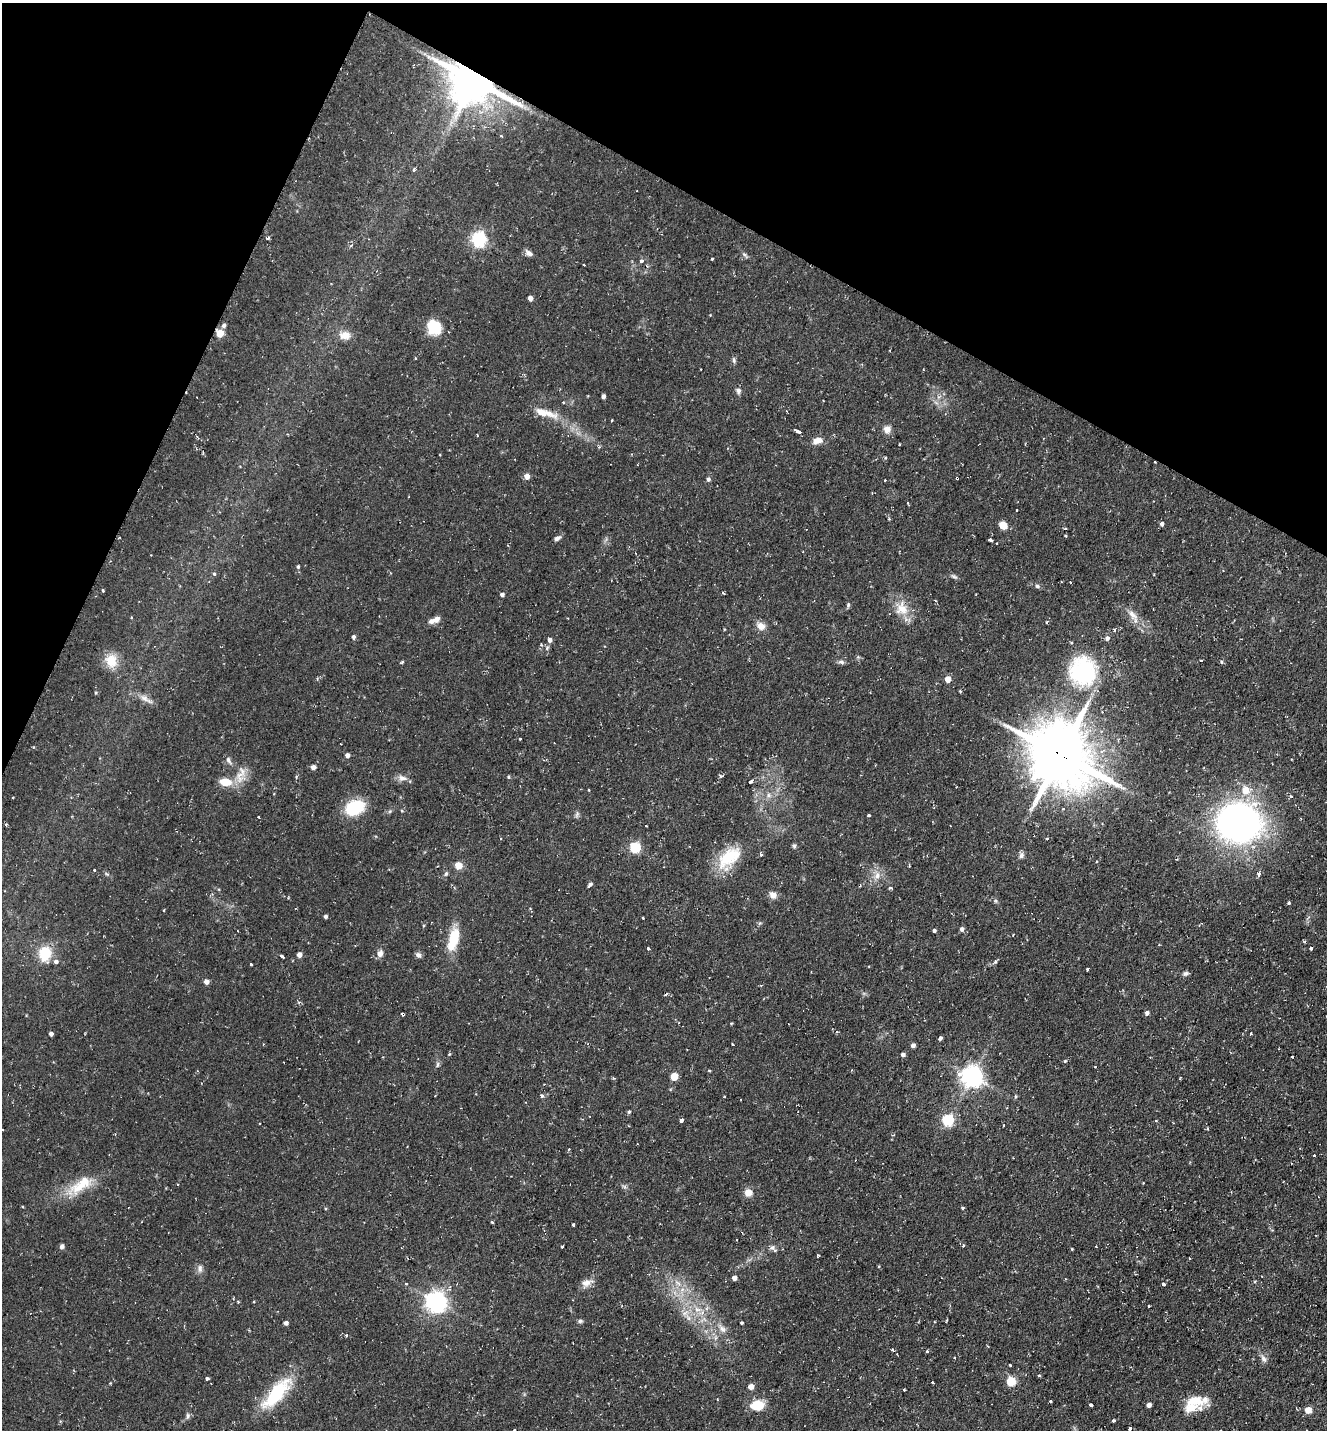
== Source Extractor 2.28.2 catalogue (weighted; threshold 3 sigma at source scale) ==
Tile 2 of 4 x 4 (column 2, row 1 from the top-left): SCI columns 1603-2927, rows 4286-5713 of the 5727 x 5714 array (HDU 1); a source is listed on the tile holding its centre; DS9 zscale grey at full resolution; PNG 1329 x 1432 px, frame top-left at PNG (2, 3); no overlay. Shown black and unused: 22% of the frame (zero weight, under 2 of 3 exposures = <1% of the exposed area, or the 3 px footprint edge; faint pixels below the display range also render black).
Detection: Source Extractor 2.28.2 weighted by HDU 2 'WHT'; one run over the whole footprint, this tile lists its part. Background 0.0823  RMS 0.0071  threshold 0.0319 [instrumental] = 3 sigma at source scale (4.5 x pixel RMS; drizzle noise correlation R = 1.50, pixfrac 1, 0.05/0.05 arcsec/px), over >= 5 px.
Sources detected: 194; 8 cosmic-ray / hot-pixel residue — not listed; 3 inside a brighter listed object's ellipse — not listed separately; the other 183 listed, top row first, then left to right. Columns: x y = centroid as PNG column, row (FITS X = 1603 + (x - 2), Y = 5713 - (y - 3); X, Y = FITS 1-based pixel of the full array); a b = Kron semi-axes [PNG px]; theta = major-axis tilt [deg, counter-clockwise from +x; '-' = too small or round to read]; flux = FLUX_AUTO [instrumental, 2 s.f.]
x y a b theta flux
474 81 14 10 -30 2800
501 136 3 2 - 0.55
414 170 4 4 - 1.5
268 238 3 3 - 1.4
479 239 6 6 - 170
528 253 10 6 -28 3.1
745 255 9 4 -45 1.5
712 259 3 3 - 1
641 261 3 3 - 2.5
584 265 3 2 - 0.63
530 298 4 4 - 3.9
224 326 6 5 - 1.9
434 327 18 16 -66 17
220 333 5 5 - 21
345 335 15 11 -2 6.7
734 360 8 4 -72 1.3
738 391 8 6 -84 2.3
603 396 4 4 - 2.4
545 413 34 9 -15 13
612 420 3 2 - 0.54
887 429 9 9 - 4.3
798 431 7 3 -25 2.6
818 441 13 8 15 5.3
527 476 5 5 - 5.6
957 478 3 3 - 2
708 479 5 5 - 1.7
908 503 3 3 - 0.77
1016 511 3 3 - 0.99
1162 524 5 4 - 2
1003 525 8 7 - 6.4
557 538 9 5 31 2.2
990 540 4 3 - 2.8
996 543 3 2 - 0.78
298 567 5 4 - 1
214 574 4 3 - 1.7
954 577 10 4 -11 1.5
1037 586 7 5 -17 1.5
103 590 3 3 - 1.4
723 593 4 3 - 0.7
502 595 4 4 - 1.9
848 605 6 4 89 1.2
902 609 18 17 - 13
1132 614 15 6 -40 4.9
131 617 4 3 - 0.9
436 619 10 7 44 3.2
761 626 11 9 -33 5.2
1114 629 4 3 - 0.81
353 637 5 4 - 1.8
1107 638 6 5 - 1.8
550 640 5 5 - 2.7
111 661 13 11 -61 15
841 662 10 5 -18 1.8
1221 662 5 3 - 0.82
1083 671 39 35 -76 62
948 679 5 4 - 8.3
95 693 5 3 - 0.72
146 699 18 6 -36 4.3
520 739 3 2 - 0.48
341 744 3 2 - 0.76
347 755 4 4 - 3.2
1061 755 23 20 -47 3800
313 767 6 6 - 2.1
239 775 25 14 -82 11
508 777 4 4 - 0.89
402 778 12 8 -15 3.8
751 781 4 3 - 3.7
225 782 12 8 -8 13
588 789 3 3 - 1.3
1245 790 6 6 - 13
768 795 6 6 - 2
1291 796 4 3 - 1.1
355 807 20 14 21 29
402 811 5 3 - 0.65
577 814 9 5 64 1.5
868 815 3 3 - 3.9
259 817 3 3 - 1.4
1238 821 28 26 -24 390
1046 839 4 3 - 1
794 846 5 5 - 1.2
635 848 5 5 - 56
1021 855 8 6 73 2.1
729 857 36 19 40 27
1177 859 3 3 - 0.62
458 865 5 5 - 17
94 870 3 3 - 1
446 874 7 5 68 1.2
1259 874 5 4 - 2
877 875 11 9 71 5.1
590 884 6 4 44 1.8
890 888 4 3 - 1.5
773 895 9 8 - 4.2
996 901 6 4 -71 1
1289 903 4 4 - 0.96
164 910 3 2 - 0.87
325 916 4 4 - 1.6
643 918 3 3 - 1.4
962 929 5 5 - 2.3
934 930 4 4 - 1.3
453 939 30 12 76 18
648 948 3 3 - 2.6
1311 948 4 3 - 2.3
44 953 7 6 - 50
380 953 10 7 76 3.4
299 955 4 4 - 4.5
418 955 8 6 -17 2.1
282 956 4 3 - 3.4
56 962 6 5 - 2.1
251 964 3 3 - 1.1
1088 969 4 3 - 1.8
1185 973 8 5 14 1.8
206 982 4 4 - 4.1
760 985 4 3 - 0.69
1147 1013 6 5 - 1.7
1251 1033 3 3 - 2.5
51 1034 4 4 - 2.7
940 1038 4 3 - 1.5
263 1044 3 2 - 0.52
733 1044 3 3 - 1.8
913 1045 4 4 - 2.8
903 1055 4 4 - 2.3
1292 1057 3 2 - 0.58
1065 1061 5 4 - 0.77
437 1065 9 4 88 1.4
709 1070 4 3 - 0.62
674 1076 5 5 - 23
972 1077 7 7 - 490
542 1095 3 3 - 3.2
724 1096 3 2 - 0.99
1015 1096 5 3 - 0.77
629 1112 5 4 - 0.95
681 1120 4 3 - 6.4
948 1120 6 6 - 65
1003 1125 3 2 - 1.3
2 1130 3 2 - 0.75
1314 1156 3 2 - 1.1
177 1184 3 2 - 0.71
81 1185 42 15 32 22
624 1186 7 4 -19 1.2
748 1192 9 8 - 5.5
492 1222 4 3 - 0.72
573 1225 3 3 - 0.92
963 1245 4 3 - 0.98
62 1246 5 5 - 2
562 1247 3 2 - 1.1
772 1247 8 7 - 2.3
1072 1249 4 3 - 0.54
818 1255 3 3 - 1
200 1268 11 6 -90 2.6
734 1278 4 4 - 3.7
587 1283 14 9 16 5
678 1283 11 4 -34 2.9
406 1284 4 3 - 0.61
1163 1284 4 3 - 3
436 1302 7 7 - 450
1149 1306 3 2 - 0.79
697 1309 10 6 -29 4.4
685 1313 9 5 25 3
689 1318 7 4 -71 1.9
580 1321 6 5 - 1.4
286 1323 4 4 - 2.5
741 1323 3 3 - 0.82
722 1329 14 6 -47 4
346 1335 4 3 - 0.82
892 1350 3 3 - 1.3
927 1351 4 3 - 1
1264 1359 11 6 -55 2.7
1010 1365 3 3 - 1.6
1039 1376 3 3 - 2.4
207 1378 3 3 - 5.3
932 1382 3 2 - 1.2
1011 1382 5 5 - 34
751 1387 5 4 - 6
904 1390 2 2 - 0.74
277 1393 45 16 49 39
1050 1401 3 3 - 1.2
1195 1401 34 12 4 14
757 1405 17 12 7 12
1091 1405 3 3 - 6.7
1149 1405 4 4 - 3.5
1308 1410 5 5 - 11
188 1416 8 5 89 1.6
1113 1420 3 3 - 1.3
1130 1428 3 3 - 2.4
Overlapping masked pixels (flux is a lower limit): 4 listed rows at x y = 474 81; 220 333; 957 478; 1061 755
Isophote crosses this tile's border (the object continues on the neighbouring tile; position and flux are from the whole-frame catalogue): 1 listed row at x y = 2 1130
Unlisted compact peaks at least as high as the median listed source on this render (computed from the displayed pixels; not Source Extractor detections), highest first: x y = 995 962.